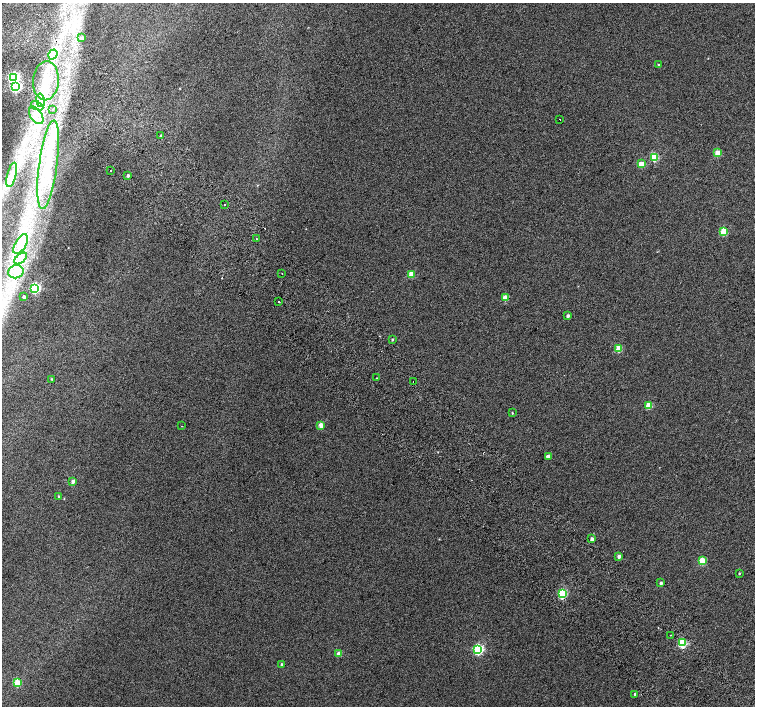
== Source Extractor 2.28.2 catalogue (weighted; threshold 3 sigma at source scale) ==
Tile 11 of 4 x 4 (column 3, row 3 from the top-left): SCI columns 3063-4567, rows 1672-3079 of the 6118 x 6093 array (HDU 1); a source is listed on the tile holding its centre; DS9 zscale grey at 2 x 2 block average (1 PNG px = mean of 2 x 2 image px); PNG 757 x 708 px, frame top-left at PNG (2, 3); each listed source drawn as its Kron ellipse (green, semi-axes under 4 px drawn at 4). Shown black and unused: <1% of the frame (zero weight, under 2 of 3 exposures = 3% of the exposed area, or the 3 px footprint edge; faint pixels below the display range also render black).
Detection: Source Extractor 2.28.2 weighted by HDU 2 'WHT'; one run over the whole footprint, this tile lists its part. Background 0.0415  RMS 0.035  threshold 0.158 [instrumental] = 3 sigma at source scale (4.5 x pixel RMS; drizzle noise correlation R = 1.50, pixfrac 1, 0.0396/0.0396 arcsec/px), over >= 5 px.
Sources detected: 63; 1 inside a brighter object's white glare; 4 cosmic-ray / hot-pixel residue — neither listed nor drawn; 1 inside a brighter listed object's ellipse — not listed separately; the other 57 listed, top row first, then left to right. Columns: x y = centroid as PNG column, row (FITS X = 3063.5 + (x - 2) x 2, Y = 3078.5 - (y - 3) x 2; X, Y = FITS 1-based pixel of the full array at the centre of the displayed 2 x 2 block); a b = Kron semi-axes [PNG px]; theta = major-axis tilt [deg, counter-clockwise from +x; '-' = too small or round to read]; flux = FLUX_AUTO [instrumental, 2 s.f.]
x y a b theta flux
81 38 3 3 - 29
53 54 5 4 - 190
658 65 3 2 - 6.7
13 77 4 3 - 1200
46 81 19 13 86 260
16 87 4 3 - 1200
40 100 7 4 -81 45
37 106 6 3 -26 33
53 109 2 2 - 15
36 115 10 6 -56 73
560 120 2 2 - 25
161 135 3 2 - 7
718 153 3 3 - 140
654 157 3 3 - 380
641 164 3 3 - 130
48 165 45 9 82 390
111 170 2 2 - 3.5
12 175 12 4 76 65
128 176 3 2 - 13
225 204 2 2 - 16
723 231 3 3 - 260
257 238 2 2 - 5.2
21 244 11 5 59 76
21 258 7 3 41 27
16 272 8 6 14 68
282 274 2 2 - 8.1
411 274 3 3 - 110
35 288 4 3 - 970
24 297 3 2 - 23
506 298 3 3 - 110
278 301 2 2 - 22
568 316 3 3 - 19
392 339 3 3 - 8
619 348 3 3 - 210
376 378 2 2 - 3.8
52 379 3 3 - 5
413 381 2 2 - 5.9
649 405 3 3 - 210
512 413 3 2 - 4.5
321 425 3 3 - 110
181 426 2 2 - 5
549 456 4 3 - 36
73 481 3 3 - 30
58 496 3 3 - 6.1
592 539 2 2 - 34
619 556 3 3 - 29
702 561 3 3 - 250
739 573 3 2 - 5.4
661 583 3 3 - 17
562 594 3 3 - 600
671 635 2 2 - 9.7
682 643 3 3 - 480
478 649 4 3 - 910
339 654 3 3 - 68
282 664 3 2 - 9.2
17 683 3 3 - 220
635 694 3 2 - 14
Diffuse or blended objects may show on this block-average render without a row.